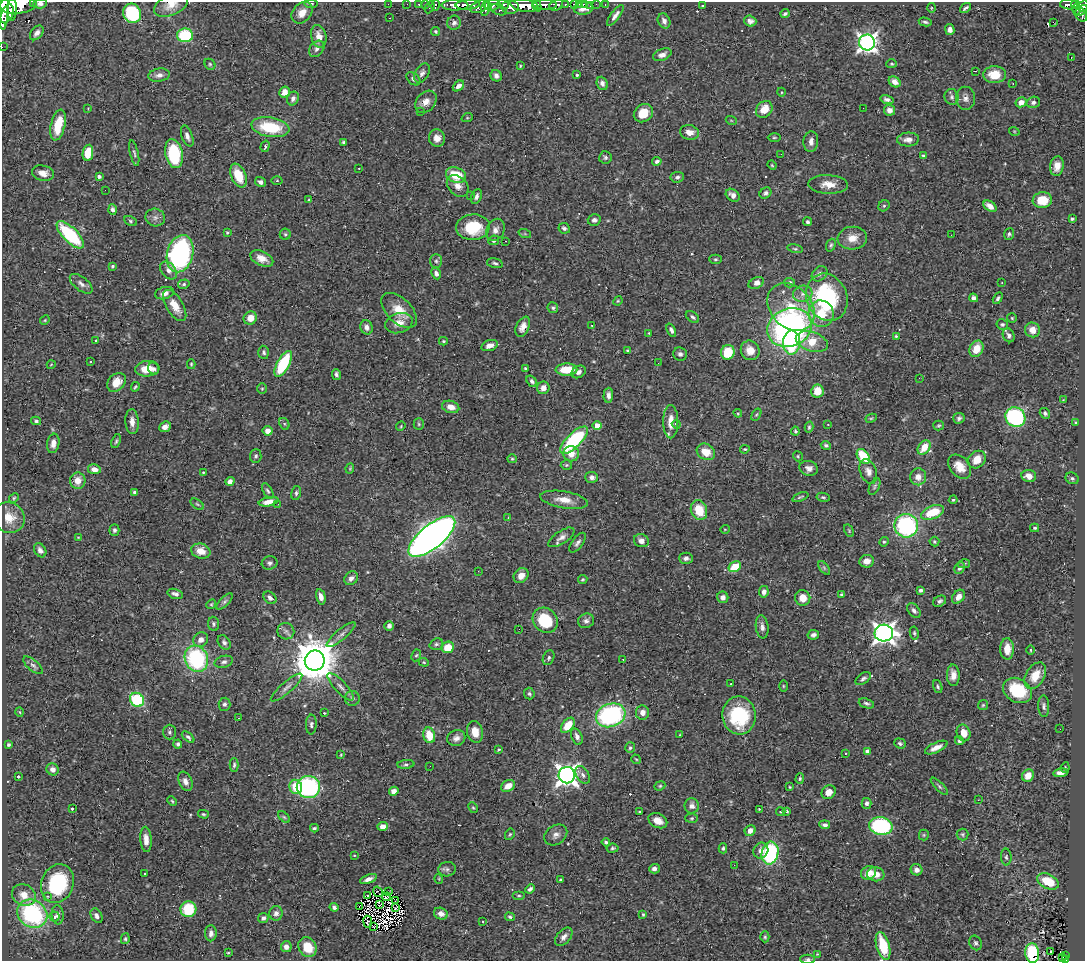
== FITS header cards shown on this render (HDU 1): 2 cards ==
NAXIS1  =                 1083
NAXIS2  =                  959

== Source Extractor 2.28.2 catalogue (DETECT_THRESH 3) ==
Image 1083 x 959 px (HDU 1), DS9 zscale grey, 1 PNG px = 1 image px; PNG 1087 x 963 px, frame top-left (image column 1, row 959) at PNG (2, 2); each listed source drawn as its Kron ellipse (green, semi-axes under 4 px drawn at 4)
Background 0.725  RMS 0.021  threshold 0.0615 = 3 sigma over >= 5 px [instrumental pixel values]
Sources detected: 515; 7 with non-positive FLUX_AUTO (blend fragments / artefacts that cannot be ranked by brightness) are neither listed nor drawn; of the other 508, the 500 brightest by FLUX_AUTO listed and drawn (8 fainter detections omitted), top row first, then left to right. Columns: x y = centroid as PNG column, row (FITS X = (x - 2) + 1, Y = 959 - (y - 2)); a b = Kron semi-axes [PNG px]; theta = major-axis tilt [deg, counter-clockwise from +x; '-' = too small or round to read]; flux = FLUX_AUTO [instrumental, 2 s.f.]
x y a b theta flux
34 2 3 2 - 36
18 4 18 9 6 2600
40 4 7 5 4 4.5
311 4 6 3 -5 1.6
388 4 2 2 - 7.8
407 4 2 2 - 10
419 4 3 3 - 23
425 4 2 2 - 9
503 4 6 3 -10 240
574 4 4 3 - 55
579 4 2 2 - 7.2
584 4 3 2 - 8.4
596 4 2 2 - 5.8
1069 4 9 5 -3 150
171 5 18 10 23 15
435 5 6 3 79 44
455 5 13 5 0 1000
468 5 12 5 4 920
492 5 8 5 18 430
524 5 14 6 -10 1600
537 5 7 3 -67 360
545 5 12 5 -1 780
556 5 7 5 26 210
565 5 3 3 - 91
605 5 3 2 - 9.2
1075 5 4 3 - 130
590 6 2 2 - 4
703 6 3 3 - 1.9
1083 6 6 4 54 200
4 7 22 4 89 1900
430 7 6 3 63 57
480 7 10 5 23 510
510 7 9 7 0 820
486 8 8 3 75 340
583 8 9 6 7 8.4
931 8 5 3 - 1.3
965 8 6 3 38 3
12 9 11 4 88 1000
1077 9 6 3 89 65
499 10 8 5 -23 230
1081 10 7 3 32 170
132 13 10 9 - 98
302 13 12 9 49 13
7 14 10 5 66 940
785 14 4 3 - 2.9
615 15 12 4 54 5.3
1081 15 7 5 -60 290
390 18 3 2 - 2.6
664 21 8 6 -63 5.6
750 21 6 5 - 5.2
925 22 6 3 -12 2.7
1053 22 3 2 - 920
454 23 7 6 - 4
950 30 5 4 - 6.1
436 32 4 4 - 2.2
37 33 8 5 50 6.3
185 35 8 7 - 85
319 36 11 7 -76 13
867 42 8 8 - 640
2 47 2 2 - 5.7
317 49 9 6 50 5.3
662 55 10 5 21 6.8
1071 58 3 2 - 1.2
210 64 6 5 - 2
892 64 5 4 - 1.6
520 66 4 3 - 1.6
975 71 3 2 - 1.5
422 73 10 6 60 5.4
159 75 11 6 10 7
577 75 3 3 - 1.7
995 75 11 8 1 24
496 76 6 5 - 4.4
413 79 8 5 -40 4.6
895 82 6 5 - 7.5
602 83 7 5 -68 5.1
1013 83 3 2 - 1.8
458 86 6 4 41 6.4
284 92 5 5 - 11
781 92 4 3 - 1.2
952 97 8 7 - 3.9
293 98 7 6 - 5.1
966 98 11 9 -87 7.5
887 99 7 4 -15 4.4
426 102 12 9 49 9.6
1021 102 6 5 - 11
1033 102 7 5 17 4.3
88 108 4 2 - 0.99
863 108 2 2 - 1.5
764 109 9 7 49 22
889 110 6 5 - 8.1
421 112 3 2 - 1.4
643 113 10 8 37 29
467 118 6 3 18 1.3
731 120 5 3 - 1.2
58 125 16 7 77 37
270 127 19 9 -9 63
1014 131 5 3 - 1.1
689 132 9 7 -13 12
187 136 11 5 -70 6.5
437 138 9 8 - 9.9
774 138 6 3 0 1.6
908 139 11 7 3 9
344 142 4 4 - 3.1
811 142 10 7 84 8
265 146 6 3 72 2.2
88 153 8 5 80 32
134 153 13 4 -77 3.1
174 154 15 8 -79 88
781 154 2 2 - 2.2
923 156 4 3 - 2.7
605 157 6 6 - 3
657 161 4 4 - 3.7
772 165 5 4 - 1.5
1057 166 10 6 80 11
359 168 2 2 - 1.1
43 173 11 7 -13 11
456 175 10 7 -19 42
99 176 3 3 - 4.2
238 176 12 7 -66 33
677 177 7 5 7 3.9
277 181 5 3 - 1.5
261 182 5 5 - 5.4
828 184 20 9 -3 17
458 186 12 9 -43 10
105 190 2 2 - 11
765 193 6 5 - 3.7
733 195 7 5 -37 7.1
471 196 3 3 - 1.5
476 196 8 5 68 4.5
309 200 4 3 - 1.5
1042 200 9 8 - 32
884 206 6 5 - 2.1
990 206 7 5 -35 11
112 210 5 4 - 4.3
155 217 10 9 - 6.5
1072 219 3 3 - 1.9
594 220 6 5 - 5
130 221 6 4 -29 2.2
807 222 4 4 - 3.1
473 227 17 12 5 59
564 228 6 5 - 3.5
495 230 11 8 65 8.1
227 232 3 3 - 1.7
285 234 5 5 - 2.4
525 234 6 4 -19 1.7
1009 234 5 5 - 2.7
70 235 18 7 -45 110
951 235 2 2 - 0.96
852 238 14 11 4 17
494 240 5 4 - 2.8
505 241 3 2 - 2.5
831 245 6 4 69 2.4
795 249 7 4 -13 2.2
180 254 19 13 75 260
262 258 12 7 -25 12
715 259 6 4 1 2.1
436 261 7 6 - 3.1
495 263 8 4 -13 3.1
112 266 3 3 - 2.1
168 270 10 7 -51 7.4
436 273 6 4 -66 4.6
820 274 9 6 44 5.7
756 283 8 5 23 12
790 283 5 5 - 4
1002 283 2 2 - 0.98
81 284 13 6 -38 6.7
184 284 6 4 15 2.1
164 293 10 6 14 8.9
803 294 10 8 16 8.6
827 297 24 20 -67 170
974 298 4 4 - 4.8
998 298 6 4 59 2.9
618 301 5 4 - 1.5
175 306 17 8 -58 21
791 307 27 20 -46 66
553 308 5 5 - 2.5
399 310 22 12 -44 26
821 314 13 12 - 34
692 317 7 4 -37 3.3
250 318 7 6 - 16
1012 318 5 5 - 1.7
45 320 5 4 - 1.5
399 323 14 10 18 13
1002 324 6 5 - 2.8
592 325 3 2 - 1.2
367 327 7 6 - 6.4
523 327 11 6 64 9.2
790 327 23 18 21 420
671 330 7 4 -66 3.9
1032 330 7 7 - 12
649 333 3 3 - 1.1
1009 335 7 5 -64 4.5
896 336 3 3 - 2.4
96 341 3 2 - 1.4
443 341 4 3 - 1.5
812 342 17 9 -18 35
792 343 12 8 87 98
490 346 8 5 18 9.2
976 349 8 6 64 22
628 350 4 3 - 1.6
750 350 10 9 - 14
264 352 6 5 - 3.3
728 352 7 6 - 39
680 354 7 6 - 4.4
90 362 3 2 - 1.7
658 363 2 2 - 3.2
191 364 5 4 - 1.8
283 364 14 6 62 86
51 365 4 3 - 0.98
525 368 3 3 - 2.2
147 369 12 7 6 27
154 369 6 5 - 4.1
567 370 11 6 3 40
579 372 7 5 34 6
336 374 5 4 - 3.5
919 378 3 2 - 1.5
532 381 6 4 -54 4
116 382 10 8 45 17
135 387 5 3 - 1.8
543 388 6 6 - 8.3
262 389 5 4 - 1.8
817 391 6 6 - 24
608 395 7 5 89 5.3
1063 400 4 4 - 1
451 407 9 6 -16 11
738 413 4 4 - 1.3
1045 413 5 5 - 3.3
756 415 6 4 58 2
1015 417 10 9 - 180
871 418 6 4 28 1.7
959 418 6 5 - 3.5
36 421 5 4 - 2.8
132 422 12 6 -87 11
671 422 16 7 89 18
1076 423 4 3 - 2
284 424 6 4 -61 2.4
419 424 5 5 - 2.2
676 424 4 4 - 3.1
828 424 3 2 - 2.1
939 425 5 5 - 1.9
401 426 5 4 - 1.4
597 426 4 4 - 21
165 427 6 5 - 7
809 427 5 3 - 2.1
268 431 5 4 - 10
795 431 4 4 - 1.8
574 440 18 7 44 120
116 441 7 4 71 2.2
53 443 10 6 80 8.3
826 445 5 4 - 2.6
924 447 8 5 54 25
745 449 5 3 - 1.9
706 452 10 7 -30 20
571 454 8 7 - 14
256 456 7 5 87 2.8
798 456 5 4 - 1.7
863 456 8 5 -52 56
512 459 5 4 - 1.7
977 460 9 8 - 19
566 465 5 5 - 2
960 467 13 9 -48 18
350 468 5 3 - 1.3
809 468 9 7 -14 7.4
94 469 6 5 - 9.2
868 471 13 8 -69 8.3
203 473 3 2 - 7.2
1029 476 7 6 - 11
592 477 6 5 - 5.5
918 477 8 8 - 11
1072 478 7 5 -25 2.9
78 481 8 7 - 15
230 481 4 4 - 7.9
875 486 9 5 66 2.6
268 491 8 4 -59 2.7
134 492 4 3 - 2.6
296 493 7 5 76 3.2
800 497 8 3 20 2.2
823 497 7 4 -10 2.3
14 498 5 4 - 1.9
564 500 24 8 -10 19
953 500 4 3 - 1.8
269 502 10 4 11 12
197 504 7 4 -35 2
278 504 3 2 - 1.2
699 510 10 8 -68 32
932 512 12 6 21 41
9 518 16 15 - 21
508 518 4 3 - 1.2
906 526 12 11 - 180
1035 528 4 3 - 1.9
725 529 5 3 - 1
114 530 5 5 - 3.6
849 531 6 3 -60 1.3
432 536 28 11 39 1400
561 537 15 6 33 7.5
78 538 4 3 - 1.1
641 541 7 6 - 6.8
884 542 5 4 - 2
934 542 5 5 - 2.1
578 543 11 5 53 4.8
40 550 7 5 -56 5.3
201 551 10 7 -16 17
686 558 6 5 - 4.8
867 561 7 6 - 11
270 563 8 6 9 4.4
964 564 6 4 11 2.3
735 567 6 5 - 38
824 568 8 4 -54 2.9
960 568 6 5 - 4.2
478 571 2 2 - 5.5
521 576 8 7 - 11
351 578 7 6 - 6.5
583 579 5 4 - 1.8
921 590 4 3 - 3
764 592 6 4 79 5.5
175 594 8 4 -16 5
842 595 4 4 - 2
321 597 8 4 -77 7.7
723 597 6 5 - 6.8
958 597 8 5 51 8.9
270 598 7 5 -46 4.6
803 598 8 7 - 15
940 601 7 5 31 3.6
225 602 10 4 45 4
211 604 5 4 - 1.7
914 611 8 5 -53 4.8
545 620 13 11 -46 61
586 621 8 7 - 5
214 624 7 5 -82 3
389 626 5 5 - 4.7
762 627 11 6 -82 6.8
519 629 2 2 - 2.4
286 631 8 8 - 5.5
884 633 9 8 - 800
914 633 6 4 -80 2.2
341 635 18 5 40 6.1
813 635 6 4 12 4.1
201 640 8 7 - 8.5
224 642 8 5 -54 3.9
436 644 7 5 21 3.1
448 647 6 5 - 28
1007 649 10 7 -89 16
1031 650 4 3 - 1.2
416 655 6 4 64 2.1
549 658 8 5 66 2.9
196 659 13 11 -64 150
623 660 2 2 - 1
315 661 10 10 - 5500
224 662 9 5 16 4.3
424 662 5 4 - 1.6
33 665 12 5 -41 4.4
953 675 10 6 -89 11
1035 676 14 9 59 21
863 679 9 5 35 3.3
731 684 3 2 - 2.3
783 686 5 3 - 1.3
341 687 18 6 -46 7.3
938 687 7 4 -71 2.5
287 688 20 5 41 7.1
1017 690 15 11 -30 61
529 694 6 5 - 2.5
352 698 7 7 - 3.8
137 700 7 6 - 90
866 703 8 4 -20 3.3
224 704 6 6 - 3.5
983 705 5 5 - 1.8
1044 706 11 5 -88 4.1
20 712 5 3 - 1.2
642 712 7 6 - 8.3
324 713 3 2 - 1.1
611 715 15 11 20 200
739 715 19 16 -82 100
238 718 2 2 - 1
311 724 10 5 86 3.8
568 725 9 5 51 28
1060 729 2 2 - 1.3
170 732 7 6 - 4
475 732 11 8 -79 17
964 733 8 6 -69 17
429 735 8 6 -74 29
680 735 2 2 - 0.87
188 737 7 4 -40 3.1
577 737 9 5 -67 6.1
456 738 9 8 - 6.9
959 741 4 4 - 2.8
900 743 6 5 - 2.8
178 744 4 4 - 2.8
9 745 4 3 - 2.1
936 747 12 5 25 10
630 748 5 5 - 2.5
499 749 4 3 - 1.4
867 751 4 4 - 5.6
845 753 4 2 - 0.92
341 755 3 2 - 1.1
636 759 5 3 - 1.3
406 764 8 4 6 3
234 765 7 4 88 2.7
430 766 2 2 - 2.8
1065 768 5 3 - 1.7
53 769 6 6 - 7.9
1060 773 7 4 9 7.7
567 775 8 8 - 930
583 775 9 6 -58 5.5
1028 776 6 5 - 12
18 777 3 3 - 1.9
800 778 5 4 - 2
185 781 10 6 -67 7.6
508 786 7 5 28 14
660 786 6 4 22 1.9
939 786 11 4 -45 3.1
296 787 7 6 - 38
308 787 12 11 - 170
790 787 3 3 - 1.3
394 791 5 4 - 8.3
829 792 7 6 - 11
978 800 4 3 - 1.2
172 801 5 3 - 1.5
867 803 5 5 - 4.4
692 806 7 7 - 6.7
473 808 5 4 - 1.7
72 809 3 3 - 1.7
759 809 3 3 - 0.91
787 811 3 3 - 1.5
639 812 3 3 - 1.7
781 812 4 2 - 1.4
203 814 5 4 - 2
284 817 7 4 -44 2.3
692 818 6 4 2 2.1
658 821 10 7 -25 13
825 825 5 4 - 4.3
383 826 5 4 - 9.6
881 826 11 9 -8 150
314 828 4 3 - 2.1
750 831 6 5 - 9.3
510 834 6 4 61 2
962 834 6 6 - 2.4
556 835 12 9 35 7.3
924 835 5 5 - 1.8
146 839 12 5 -87 12
606 842 4 3 - 2.7
613 848 6 4 8 2.5
723 848 5 4 - 2.4
761 851 8 7 - 8.5
770 853 11 8 77 130
354 855 4 2 - 0.92
1006 857 8 5 -88 2.9
734 865 3 2 - 2.4
447 869 9 7 14 4.3
654 869 5 5 - 4.9
917 870 6 5 - 6.6
869 873 8 6 32 16
144 874 3 3 - 2.4
876 874 8 7 - 14
368 879 9 4 22 7
439 879 5 3 - 1.2
560 880 4 3 - 1.8
1048 881 11 7 -26 40
57 884 20 16 70 120
530 889 5 3 - 3.5
378 892 5 2 - 1.9
389 892 3 2 - 1.1
24 895 12 10 -28 19
367 895 2 2 - 1.1
519 895 6 3 0 1.7
48 896 3 2 - 25
387 897 4 2 - 1.8
395 901 2 2 - 1.7
380 905 2 2 - 1.3
334 907 4 4 - 3.9
359 907 3 2 - 2.2
396 908 3 2 - 2.1
188 909 8 8 - 47
276 913 7 6 - 5.4
32 914 16 13 -36 180
441 914 7 5 -21 8.5
643 914 4 3 - 1.6
58 915 9 6 -83 6.5
97 916 8 5 -60 5
55 917 5 5 - 3.3
510 917 5 4 - 2.6
263 918 5 5 - 3.8
483 921 3 2 - 1.1
368 922 6 3 -82 2.1
374 926 4 2 - 1.7
211 933 8 6 89 5.4
564 937 11 6 48 6.3
765 937 5 4 - 2.1
125 939 5 4 - 2.2
976 943 7 6 - 3.6
883 946 14 6 -75 53
286 947 5 5 - 7.2
307 947 10 8 -59 29
1051 952 3 2 - 3.3
228 953 3 2 - 1.2
1032 953 9 7 -84 80
817 954 4 4 - 1.2
1066 955 3 3 - 19
1063 958 3 3 - 20
808 959 7 4 0 2.8
1065 960 3 2 - 27
At the frame edge (FLAGS 8, measured only in part): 10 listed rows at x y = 34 2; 18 4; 40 4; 171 5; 1083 6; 2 47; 883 946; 1032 953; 808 959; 1065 960
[8 fainter detections neither listed nor drawn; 7 non-positive-flux detections neither listed nor drawn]